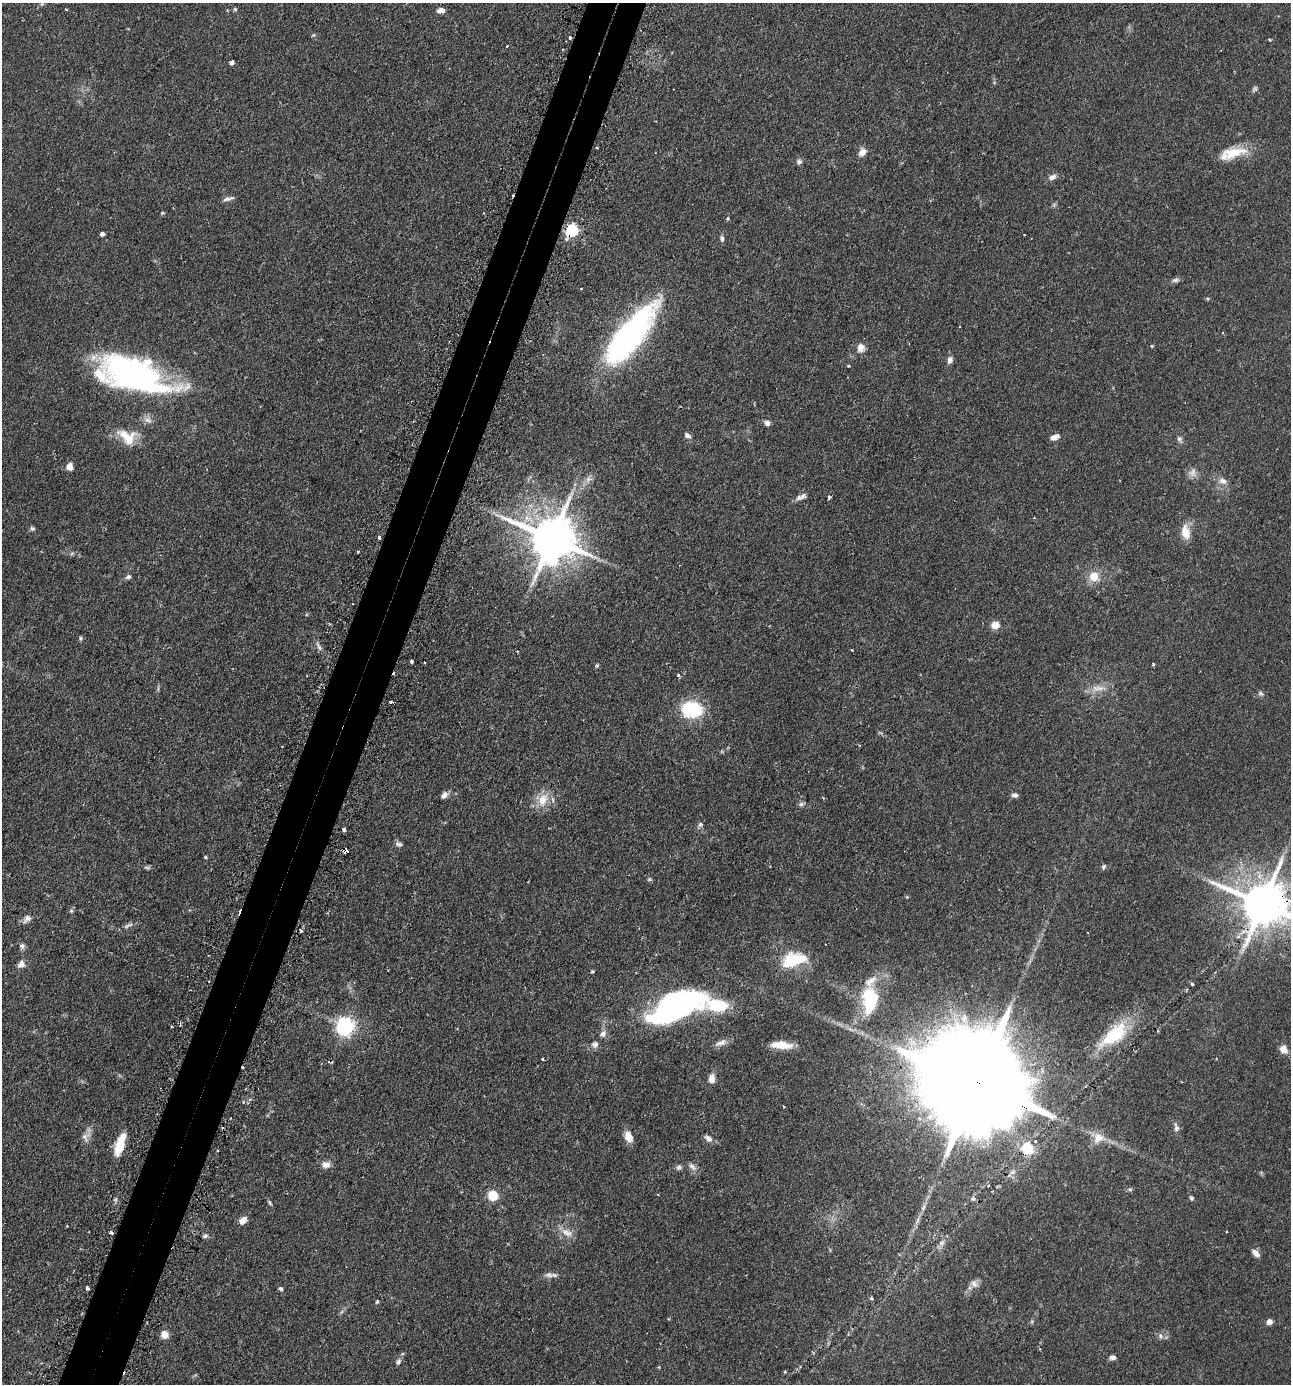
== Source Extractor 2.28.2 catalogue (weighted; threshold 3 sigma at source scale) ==
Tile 7 of 4 x 4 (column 3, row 2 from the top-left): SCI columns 2748-4036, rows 2806-4187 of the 5630 x 5612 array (HDU 1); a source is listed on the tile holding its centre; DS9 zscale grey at full resolution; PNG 1293 x 1386 px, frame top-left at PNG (2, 3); no overlay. Shown black and unused: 5% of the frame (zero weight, under 2 of 3 exposures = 4% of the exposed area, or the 3 px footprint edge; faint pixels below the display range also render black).
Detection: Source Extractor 2.28.2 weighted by HDU 2 'WHT'; one run over the whole footprint, this tile lists its part. Background 0.152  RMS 0.0074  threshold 0.0331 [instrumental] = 3 sigma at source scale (4.5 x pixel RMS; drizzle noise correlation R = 1.50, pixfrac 1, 0.05/0.05 arcsec/px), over >= 5 px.
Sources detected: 148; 2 too faint to see at this stretch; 3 inside a brighter object's white glare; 7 cosmic-ray / hot-pixel residue — not listed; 1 inside a brighter listed object's ellipse — not listed separately; the other 135 listed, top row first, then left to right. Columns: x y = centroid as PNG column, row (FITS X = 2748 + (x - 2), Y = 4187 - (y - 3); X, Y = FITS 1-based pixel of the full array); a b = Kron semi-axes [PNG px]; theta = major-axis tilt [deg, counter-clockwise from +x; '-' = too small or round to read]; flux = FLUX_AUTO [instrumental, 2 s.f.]
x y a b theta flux
42 4 6 5 - 1.3
66 9 3 2 - 1.1
235 9 5 5 - 1
441 10 8 5 12 4.6
313 35 6 4 43 0.83
570 37 3 3 - 1.7
1269 40 4 3 - 0.96
507 46 3 3 - 1.8
232 63 5 4 - 2.1
1255 89 9 6 58 1.6
597 148 3 2 - 0.7
862 152 11 8 47 4.7
1234 152 33 13 13 18
799 162 7 7 - 2
1053 177 10 7 29 3.1
228 199 15 5 13 2.7
162 213 5 4 - 0.79
728 218 5 3 - 0.72
572 230 6 5 - 110
102 234 4 4 - 2.2
1024 235 3 2 - 0.89
722 238 8 5 -80 1.9
1175 280 11 5 9 2.1
581 289 3 2 - 0.51
960 326 3 3 - 1.5
1222 333 4 3 - 0.59
629 335 69 22 52 200
449 342 2 2 - 0.63
1152 346 4 4 - 0.65
861 348 12 10 79 5.1
950 360 9 6 75 3.1
849 366 3 3 - 1.3
132 375 74 31 -17 210
148 420 12 8 -19 3.9
767 423 7 6 - 2.8
688 435 9 6 -34 2.4
127 437 27 17 -26 17
1054 437 10 5 20 4.1
1180 439 9 6 -61 2.1
70 467 8 6 89 4.8
1192 473 13 10 80 4.3
1223 481 12 8 -20 4.3
802 496 14 5 47 3.5
828 497 4 3 - 2
32 529 7 6 - 1.4
1185 532 19 11 -79 9.4
379 537 4 3 - 1.6
552 538 15 13 -25 3000
358 552 3 2 - 1.1
72 553 6 4 19 1.1
128 577 7 6 - 1.9
1094 577 14 13 - 10
995 625 5 5 - 18
80 638 6 4 -89 1.1
319 647 9 4 -55 2.1
852 650 3 3 - 0.74
412 662 4 3 - 2.2
425 663 3 2 - 0.74
1153 664 3 3 - 0.87
597 666 6 4 69 0.96
678 675 4 4 - 0.97
1097 688 22 8 7 7.9
1260 693 7 7 - 1.7
391 702 3 3 - 3.2
692 709 18 14 -6 46
859 745 4 3 - 0.66
444 795 9 6 42 3.3
1015 795 7 5 -8 2.4
543 800 20 17 63 13
801 804 9 6 10 1.7
700 824 6 6 - 1.7
344 830 3 3 - 2.5
399 844 10 6 -25 2.1
346 851 6 4 -20 3.5
205 857 4 4 - 0.79
147 867 10 4 -5 1.5
1104 867 7 5 65 1.4
649 879 6 5 - 1.1
1262 904 15 13 -22 3000
71 911 6 4 46 1.2
27 919 13 8 44 3.8
128 925 16 5 23 2.9
301 931 4 4 - 1.1
22 946 8 7 - 2.3
794 960 31 15 13 29
21 964 10 9 - 4
1192 984 4 4 - 0.99
870 1000 33 17 89 41
718 1005 60 15 -16 67
678 1008 28 19 51 160
345 1026 7 7 - 240
603 1034 8 7 - 3.6
1114 1035 45 19 39 38
721 1042 17 7 19 4.1
595 1044 10 8 26 3.2
781 1045 22 8 -4 12
1283 1049 11 9 -54 5.3
542 1059 3 2 - 0.8
712 1079 10 6 87 5.4
978 1084 55 21 -26 37000
919 1118 5 5 - 1.3
1176 1127 13 6 -79 2.8
85 1137 15 11 72 4.8
629 1137 14 9 -69 7
708 1138 10 7 -39 3.5
1098 1138 16 13 13 9.2
120 1145 23 8 72 17
1028 1148 7 6 - 52
326 1164 9 7 0 4.9
692 1166 14 7 -49 3.3
679 1167 8 6 32 1.9
1130 1189 8 4 -8 1.2
493 1195 6 5 - 37
1191 1198 6 5 - 1.3
973 1199 6 6 - 1.9
269 1202 8 4 -55 1.2
923 1207 10 5 71 2.6
242 1221 10 7 44 4.9
111 1233 4 3 - 3.2
567 1233 17 10 -26 7.1
205 1236 6 5 - 1.8
941 1243 8 6 -1 2.2
1255 1253 11 6 -44 3.7
549 1275 13 7 1 3.5
974 1284 11 8 -50 3.6
87 1288 3 3 - 4.9
281 1288 6 5 - 1.4
872 1299 5 4 - 1
377 1301 5 3 - 0.92
1269 1322 7 6 - 3.1
165 1334 6 6 - 8.9
1160 1336 8 6 -50 2.3
812 1351 4 3 - 0.87
1113 1357 8 6 1 2.5
398 1362 7 5 46 2
Overlapping masked pixels (flux is a lower limit): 7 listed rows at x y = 570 37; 572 230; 629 335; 346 851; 1262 904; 978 1084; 1028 1148
Isophote crosses this tile's border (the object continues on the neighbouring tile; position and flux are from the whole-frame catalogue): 2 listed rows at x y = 1262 904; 1283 1049